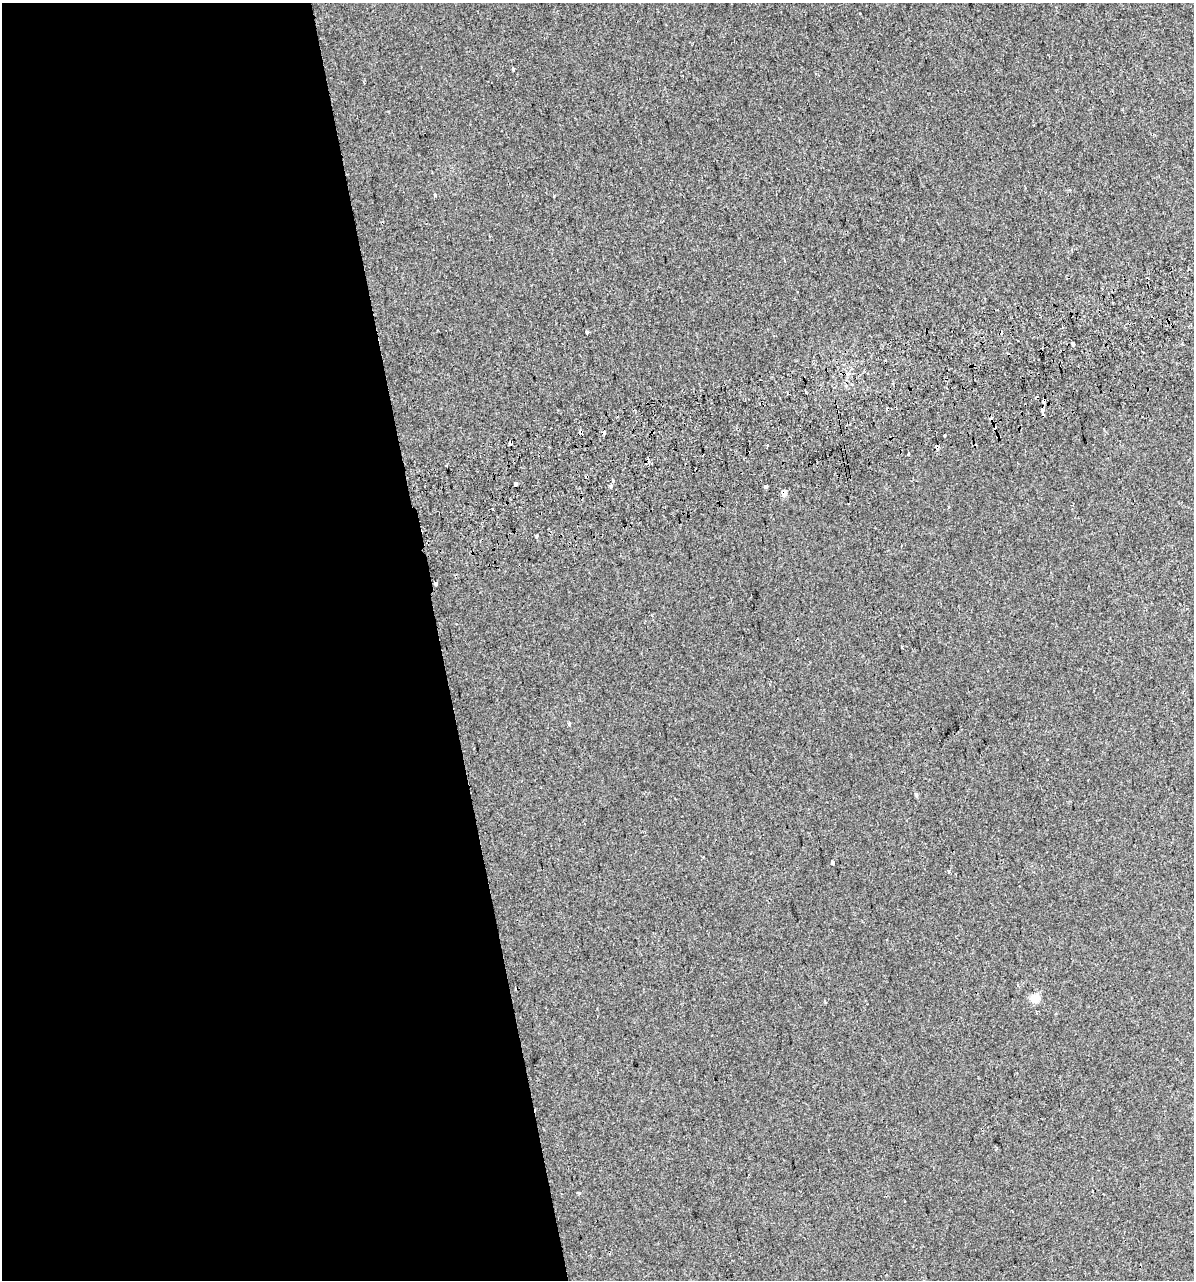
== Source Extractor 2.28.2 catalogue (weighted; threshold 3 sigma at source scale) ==
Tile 9 of 4 x 4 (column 1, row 3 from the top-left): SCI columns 56-1247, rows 1321-2598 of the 4925 x 5196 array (HDU 1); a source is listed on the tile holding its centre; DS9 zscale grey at full resolution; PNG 1196 x 1282 px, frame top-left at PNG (2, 3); no overlay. Shown black and unused: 37% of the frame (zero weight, under 2 of 3 exposures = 2% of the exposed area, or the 3 px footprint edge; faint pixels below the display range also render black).
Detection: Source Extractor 2.28.2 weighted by HDU 2 'WHT'; one run over the whole footprint, this tile lists its part. Background 0.00299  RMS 0.0037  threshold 0.0168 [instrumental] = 3 sigma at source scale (4.5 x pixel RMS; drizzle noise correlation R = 1.50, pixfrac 1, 0.0396/0.0396 arcsec/px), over >= 5 px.
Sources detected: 37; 13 cosmic-ray / hot-pixel residue — not listed; the other 24 listed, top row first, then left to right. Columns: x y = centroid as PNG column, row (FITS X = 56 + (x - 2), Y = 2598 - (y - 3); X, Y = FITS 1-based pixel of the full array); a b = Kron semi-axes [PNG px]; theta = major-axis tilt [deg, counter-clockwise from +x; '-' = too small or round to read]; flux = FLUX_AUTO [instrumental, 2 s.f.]
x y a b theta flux
513 68 4 3 - 0.94
434 195 3 3 - 1.9
489 236 3 2 - 0.5
587 332 4 4 - 0.66
1073 343 3 3 - 2.2
806 392 3 2 - 0.35
1044 401 5 3 - 3
1042 410 5 3 - 2.7
768 445 3 3 - 0.87
937 447 4 3 - 3
447 466 3 3 - 3.7
516 483 3 3 - 35
610 486 3 3 - 2.6
765 487 4 3 - 2.8
784 493 5 4 - 2.9
536 536 4 3 - 0.51
436 583 4 3 - 1.2
569 724 5 4 - 0.41
916 795 6 5 - 0.51
832 862 4 3 - 1.9
949 872 3 3 - 0.87
1035 998 5 5 - 13
825 1002 4 2 - 0.44
578 1193 3 3 - 1.2
Overlapping masked pixels (flux is a lower limit): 4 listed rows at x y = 1044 401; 937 447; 516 483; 784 493